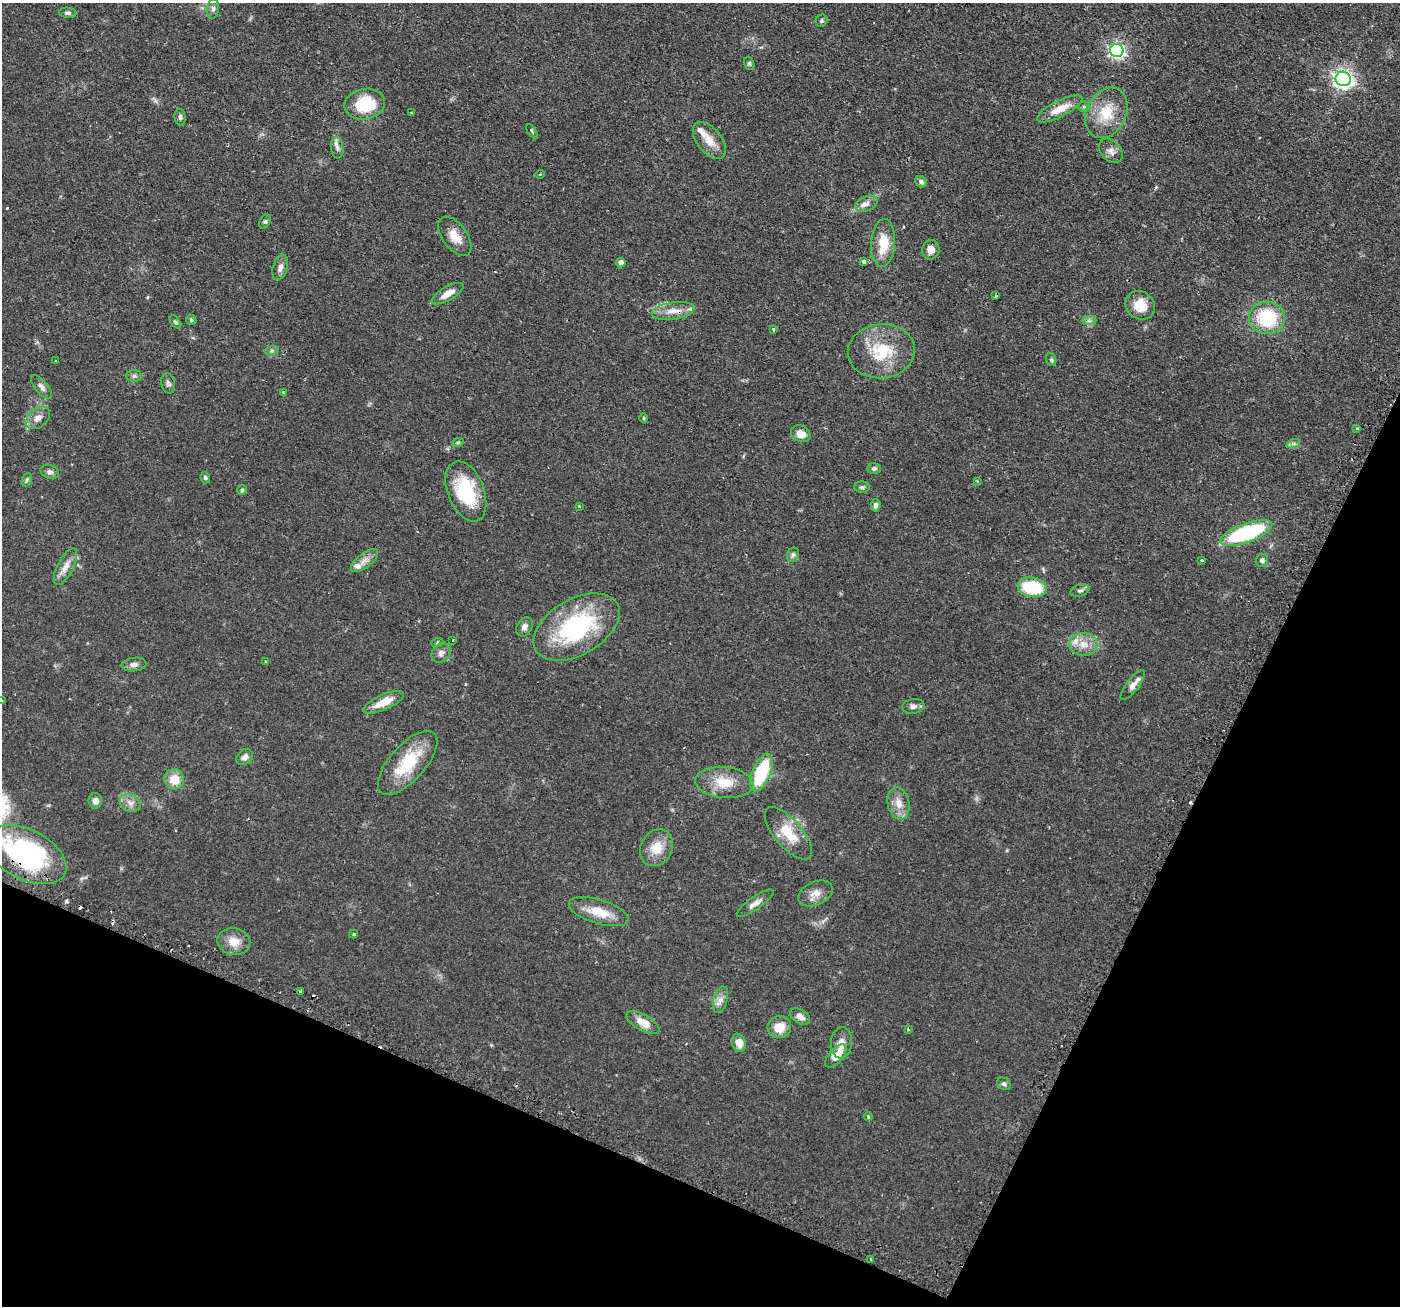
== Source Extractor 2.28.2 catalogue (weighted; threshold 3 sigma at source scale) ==
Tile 15 of 4 x 4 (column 3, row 4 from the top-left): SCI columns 2839-4236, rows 172-1475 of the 5676 x 5691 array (HDU 1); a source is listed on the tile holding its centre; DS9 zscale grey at full resolution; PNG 1402 x 1308 px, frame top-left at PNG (2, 3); each listed source drawn as its Kron ellipse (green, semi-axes under 4 px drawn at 4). Shown black and unused: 23% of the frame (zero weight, under 2 of 3 exposures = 4% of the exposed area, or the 3 px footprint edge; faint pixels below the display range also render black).
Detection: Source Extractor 2.28.2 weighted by HDU 2 'WHT'; one run over the whole footprint, this tile lists its part. Background 0.0608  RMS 0.0049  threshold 0.0219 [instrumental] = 3 sigma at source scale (4.5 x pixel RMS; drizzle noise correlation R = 1.50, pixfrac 1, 0.05/0.05 arcsec/px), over >= 5 px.
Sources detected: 116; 6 cosmic-ray / hot-pixel residue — neither listed nor drawn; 3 inside a brighter listed object's ellipse — not listed separately; the other 107 listed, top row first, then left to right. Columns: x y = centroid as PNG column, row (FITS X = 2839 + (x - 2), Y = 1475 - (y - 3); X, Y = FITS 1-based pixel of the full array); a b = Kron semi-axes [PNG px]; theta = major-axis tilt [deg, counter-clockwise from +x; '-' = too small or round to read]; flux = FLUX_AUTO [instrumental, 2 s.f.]
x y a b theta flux
213 9 9 6 83 1.5
68 13 9 5 -4 1.2
821 21 6 5 - 0.88
1117 50 7 6 - 140
749 63 7 5 -75 0.83
1343 79 8 7 - 230
365 104 20 15 11 19
1084 107 5 5 - 0.79
1060 109 25 8 27 7.6
412 113 3 3 - 1.1
1106 113 26 20 63 14
180 117 8 5 -85 1.2
532 131 8 3 -56 0.61
709 140 21 12 -51 6.6
337 148 10 6 -82 1.9
1111 151 14 9 -46 3
540 174 5 3 - 0.36
921 182 6 5 - 1.5
866 204 12 7 25 2.6
265 222 7 5 62 0.87
455 236 22 12 -54 6.7
883 243 24 12 87 12
931 250 10 8 77 3.9
864 262 4 3 - 1.3
621 263 4 4 - 2.6
280 267 13 7 73 2.6
447 294 18 7 30 4.3
995 296 3 3 - 1
1140 305 15 13 -36 8.7
673 311 21 8 8 5.7
1267 318 18 16 0 29
191 320 5 5 - 0.81
1089 321 7 4 0 1.1
175 322 7 4 -52 0.82
773 329 3 3 - 1.6
272 350 7 4 19 0.95
881 351 33 27 6 22
1051 360 6 5 - 0.77
56 361 3 3 - 0.47
134 376 8 5 2 1.2
168 383 10 7 -77 1.5
41 387 14 6 -49 2
283 392 4 3 - 0.46
38 418 14 9 39 3.8
644 418 5 3 - 0.45
1357 428 3 3 - 1.6
801 434 10 8 -27 4.7
458 442 6 3 19 0.65
1293 444 7 4 19 1.1
874 468 7 5 2 1
50 472 9 7 -18 1.6
205 478 6 5 - 0.83
27 480 7 5 69 0.85
977 481 4 2 - 0.44
862 487 8 5 0 1.1
242 490 5 5 - 0.75
466 491 31 18 -68 28
876 505 6 5 - 1.5
579 506 3 3 - 0.39
1246 533 27 9 20 56
793 555 7 5 67 1.2
1202 560 3 3 - 2
1262 560 7 6 - 1.4
365 561 16 7 38 3.3
65 567 20 8 63 4.3
1032 587 15 9 -9 23
1080 591 10 5 18 1.4
524 627 10 7 59 2.3
577 627 47 28 30 58
453 640 3 2 - 0.56
437 643 6 4 20 0.62
1084 644 14 11 -3 5.9
441 653 11 8 50 2.4
265 661 4 3 - 0.43
134 665 12 6 7 2.2
1133 685 18 6 53 3.2
2 700 2 2 - 0.42
384 702 22 7 24 7.2
913 706 11 7 10 2
245 757 9 7 42 2.1
408 763 40 17 48 22
761 772 20 9 67 30
174 779 10 10 - 8.2
724 783 29 15 -5 12
95 801 7 7 - 2.6
130 803 11 8 -29 3
899 803 16 11 -78 5.3
788 833 32 14 -50 13
656 848 19 15 61 8.8
26 855 43 25 -27 79
815 893 18 11 24 4.6
755 903 22 6 35 3.2
599 912 31 12 -17 11
354 934 4 4 - 0.52
234 942 17 13 -12 6.6
301 991 4 3 - 2.8
720 1000 14 7 75 2.9
800 1017 11 7 -33 2.8
643 1022 18 8 -29 6.5
779 1027 12 11 - 7.5
908 1029 3 3 - 0.48
739 1043 9 7 -69 5.3
841 1043 15 10 86 4.6
836 1056 14 7 49 7.4
1004 1084 7 5 -36 1.2
868 1116 4 3 - 0.89
871 1259 3 2 - 0.62
Overlapping masked pixels (flux is a lower limit): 2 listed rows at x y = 673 311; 26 855
Isophote crosses this tile's border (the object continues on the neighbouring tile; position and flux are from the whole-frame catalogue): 2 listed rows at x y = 2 700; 26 855